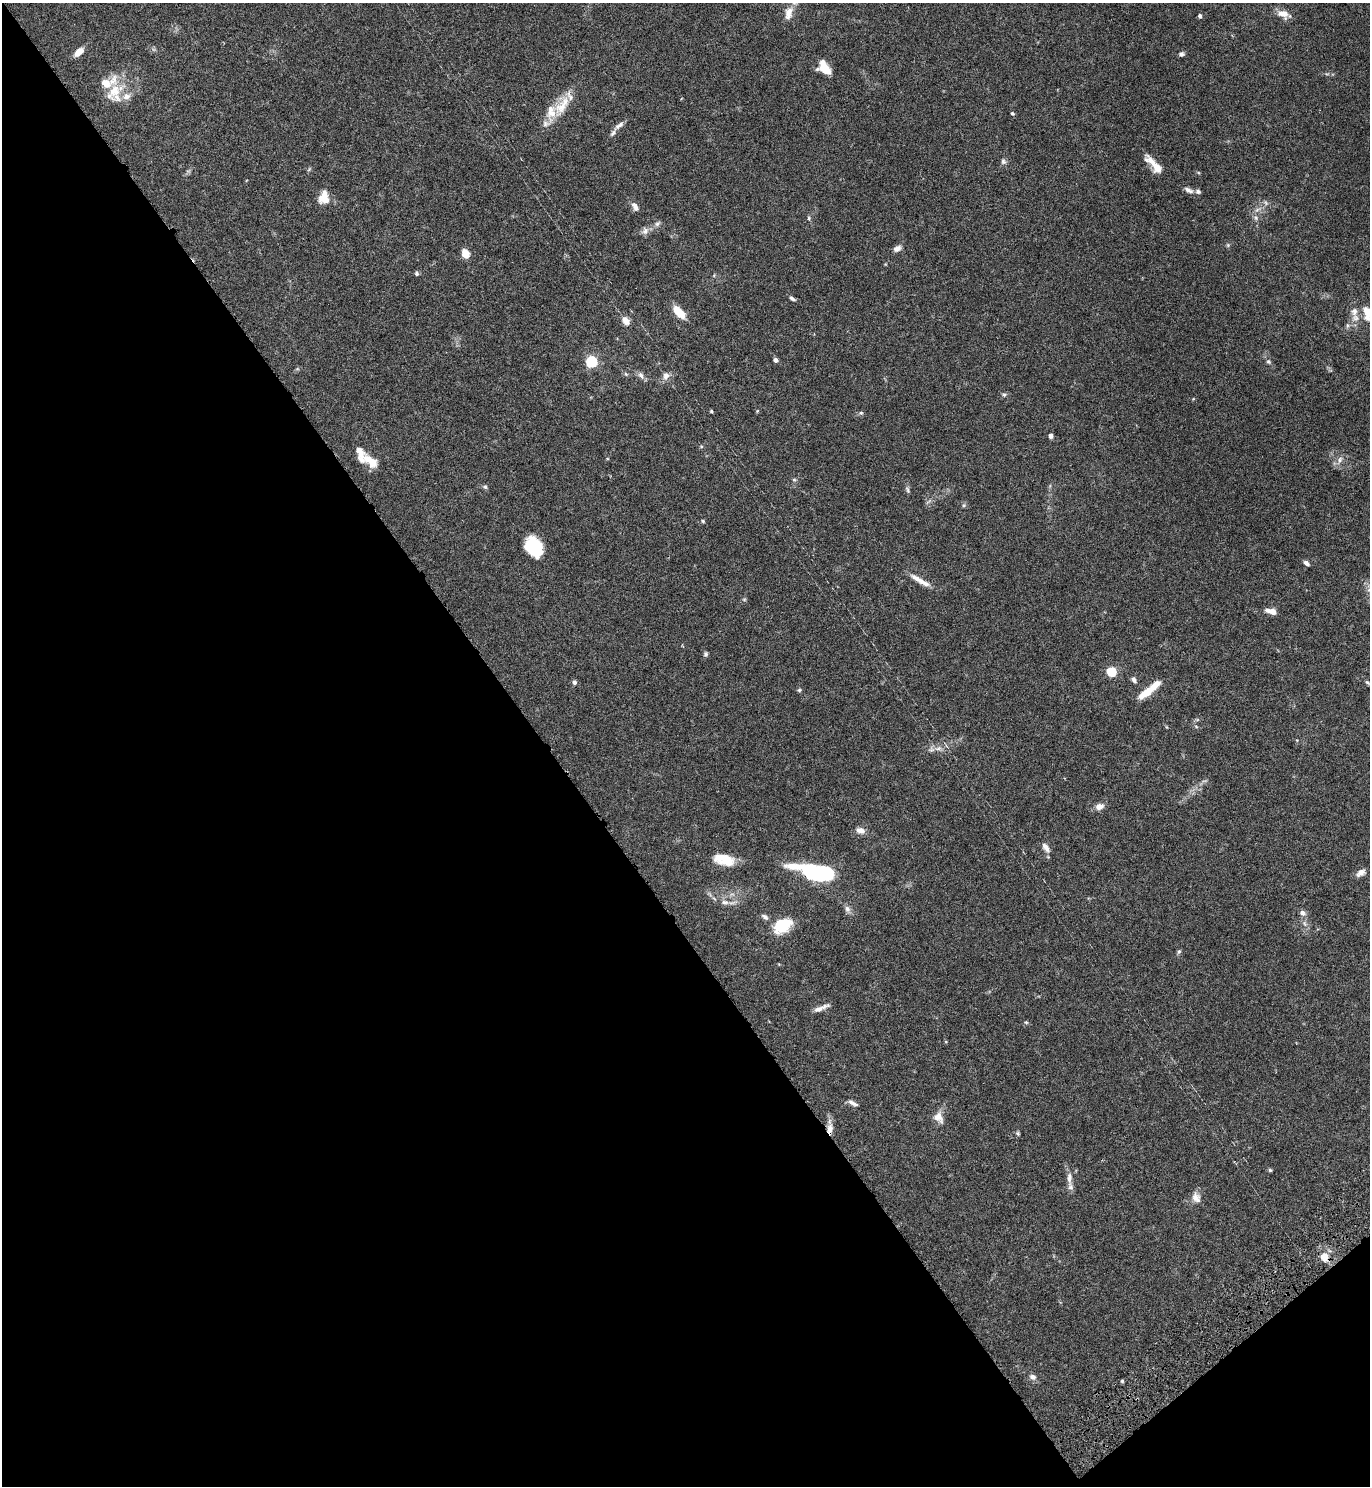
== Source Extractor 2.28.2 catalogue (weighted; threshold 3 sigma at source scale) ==
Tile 14 of 4 x 4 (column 2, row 4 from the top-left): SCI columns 1569-2936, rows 52-1535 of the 6072 x 6081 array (HDU 1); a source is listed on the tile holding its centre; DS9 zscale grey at full resolution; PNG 1372 x 1488 px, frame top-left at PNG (2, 3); no overlay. Shown black and unused: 42% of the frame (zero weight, under 4 of 7 exposures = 5% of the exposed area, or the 3 px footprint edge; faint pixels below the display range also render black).
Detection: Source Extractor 2.28.2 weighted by HDU 2 'WHT'; one run over the whole footprint, this tile lists its part. Background 0.0259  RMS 0.0024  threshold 0.00985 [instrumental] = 3 sigma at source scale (4.09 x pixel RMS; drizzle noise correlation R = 1.36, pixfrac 0.8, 0.05/0.05 arcsec/px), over >= 5 px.
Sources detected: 97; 2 inside a brighter object's white glare — not listed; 12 inside a brighter listed object's ellipse — not listed separately; the other 83 listed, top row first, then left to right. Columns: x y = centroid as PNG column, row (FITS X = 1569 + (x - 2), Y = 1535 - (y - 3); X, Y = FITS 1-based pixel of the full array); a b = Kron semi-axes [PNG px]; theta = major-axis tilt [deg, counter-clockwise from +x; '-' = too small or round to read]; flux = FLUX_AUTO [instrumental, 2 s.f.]
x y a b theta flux
789 13 17 9 76 2.1
1283 14 14 9 -21 2.2
1200 16 5 4 - 0.49
79 52 12 6 43 1.9
1181 54 6 5 - 0.58
824 68 14 9 -51 3.5
114 91 27 16 72 6
562 106 37 14 57 5.8
1012 113 5 4 - 0.35
619 125 15 6 33 0.95
1003 161 8 7 - 0.58
1153 163 28 8 -43 2.9
1188 190 13 6 -28 0.9
324 198 15 11 83 3.1
1266 203 7 4 -71 0.37
635 207 12 6 -61 1.2
1257 210 7 4 20 0.51
809 218 6 4 -84 0.34
1256 218 6 5 - 0.47
657 224 9 6 44 0.67
645 231 11 9 83 0.98
897 248 10 7 29 1
465 253 7 5 -65 3.9
416 273 6 5 - 0.42
792 298 9 4 -35 0.49
1354 311 11 9 74 1.5
679 312 15 7 -44 4.3
1367 313 20 10 -75 3.1
626 321 9 6 -53 1.8
775 360 4 4 - 0.8
591 361 6 5 - 26
1268 362 7 6 - 0.45
626 374 6 4 -45 0.32
641 375 10 7 -51 0.87
666 376 11 9 66 1.2
1004 395 5 5 - 0.37
711 411 4 4 - 0.24
861 413 5 5 - 0.34
1050 436 4 4 - 1.2
1340 460 9 6 64 0.83
370 461 21 9 -42 3.4
794 480 5 5 - 0.34
485 487 6 5 - 0.39
907 489 9 5 -76 0.47
964 505 6 4 45 0.31
703 521 5 4 - 0.31
537 546 24 15 -17 8
1306 563 7 4 -40 0.75
920 580 28 6 -30 2.4
744 599 5 5 - 0.3
1273 612 7 6 - 1.3
706 654 6 5 - 0.44
1111 672 5 5 - 13
1134 680 8 5 -62 0.66
574 682 5 5 - 0.63
1367 682 9 4 -44 0.38
799 690 5 5 - 0.31
1146 692 27 8 35 4
938 748 11 6 11 1.2
1099 806 10 7 17 1.4
860 830 10 7 -17 1.6
1046 848 14 7 -54 1.1
724 859 25 12 -13 4.6
819 872 55 16 -14 21
1361 873 12 7 36 1.2
725 902 10 6 -7 0.99
847 909 10 7 -60 0.88
1302 913 8 6 -28 0.83
765 917 10 6 -36 0.67
782 925 16 11 30 9.9
1179 952 6 5 - 0.37
821 1008 21 5 22 1.4
1026 1022 6 3 -19 0.25
853 1103 13 5 -27 0.85
938 1117 16 12 -57 1.9
830 1129 16 7 -90 1.9
1018 1133 5 4 - 0.33
1270 1170 5 5 - 0.28
1069 1178 17 7 88 1.4
1196 1197 14 10 -64 1.7
1324 1257 12 10 -58 2.4
1033 1377 9 7 -23 0.86
1122 1381 5 4 - 0.27
Overlapping masked pixels (flux is a lower limit): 2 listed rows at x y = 830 1129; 1324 1257
Isophote crosses this tile's border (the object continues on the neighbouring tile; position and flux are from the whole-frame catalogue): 1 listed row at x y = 1367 313